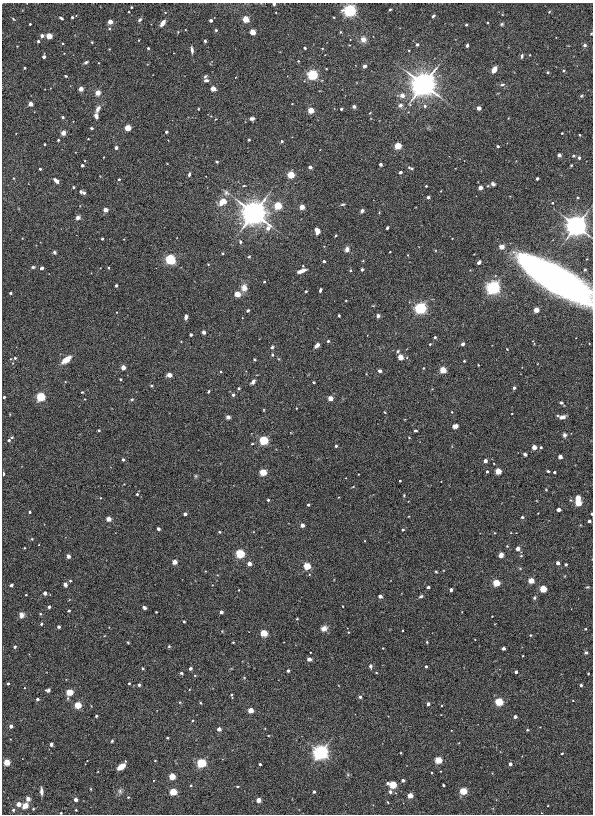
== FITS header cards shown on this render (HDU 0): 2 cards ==
NAXIS1  =                  591
NAXIS2  =                  812

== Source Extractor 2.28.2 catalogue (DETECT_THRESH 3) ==
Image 591 x 812 px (HDU 0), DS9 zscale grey, 1 PNG px = 1 image px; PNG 595 x 816 px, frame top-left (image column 1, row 812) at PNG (2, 3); no overlay
Background 7.43e-04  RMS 0.0093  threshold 0.028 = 3 sigma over >= 5 px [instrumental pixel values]
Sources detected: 376; all 376 listed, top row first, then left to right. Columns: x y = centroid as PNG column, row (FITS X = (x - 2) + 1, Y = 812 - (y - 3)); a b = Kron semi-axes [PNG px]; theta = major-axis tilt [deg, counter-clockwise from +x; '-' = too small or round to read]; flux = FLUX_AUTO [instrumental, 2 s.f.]
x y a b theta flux
274 4 3 3 - 0.82
131 7 3 2 - 0.54
390 9 3 2 - 0.77
350 10 4 4 - 380
549 12 5 3 - 0.57
433 16 4 3 - 1
72 17 3 3 - 0.76
334 17 3 3 - 0.61
61 18 4 3 - 1.1
13 19 4 3 - 0.67
246 19 4 4 - 32
140 20 6 4 45 1
211 20 3 3 - 2.6
110 22 3 3 - 12
163 23 5 3 - 6.2
487 23 3 3 - 0.7
30 24 3 3 - 0.7
502 24 5 5 - 0.91
466 25 3 2 - 0.75
216 30 3 3 - 0.78
252 32 4 4 - 22
340 32 4 3 - 0.6
591 34 4 2 - 0.46
42 36 3 3 - 4.2
49 36 4 4 - 28
363 39 7 7 - 4.2
139 40 3 2 - 0.37
38 41 3 3 - 1.5
205 41 3 3 - 0.92
92 42 3 3 - 0.53
417 44 5 4 - 0.96
349 45 3 2 - 0.38
467 45 4 3 - 1.1
585 45 5 4 - 1.5
148 48 3 3 - 1.1
305 48 3 3 - 0.71
322 48 4 3 - 0.47
192 50 8 4 -82 2.1
522 56 5 4 - 1.3
44 57 3 3 - 3.1
298 61 3 3 - 0.55
86 62 5 3 - 1.3
364 66 4 3 - 2.8
24 68 3 2 - 0.95
494 69 5 4 - 8.4
563 71 4 4 - 0.82
548 72 3 3 - 0.81
312 75 4 4 - 200
66 76 4 3 - 0.59
205 76 5 3 - 0.91
206 80 6 5 - 1.6
418 84 3 2 - 52
423 85 10 10 - 480
502 85 7 5 22 1.4
213 88 4 3 - 15
81 89 4 4 - 2.9
98 93 4 4 - 7.3
402 95 6 6 - 3.4
582 96 6 4 21 0.83
30 104 3 3 - 9.7
400 105 6 6 - 2.2
354 106 4 3 - 1.5
425 106 5 5 - 1.7
479 108 3 3 - 6.9
98 109 9 5 63 3
198 109 3 2 - 0.45
341 109 3 3 - 1.5
311 110 4 3 - 23
370 113 4 3 - 0.48
96 116 6 4 -74 2.4
63 117 4 3 - 1
252 118 5 4 - 1.8
91 128 3 3 - 0.89
128 128 4 4 - 29
166 132 3 3 - 1.9
63 133 5 5 - 2.9
562 133 3 3 - 0.65
579 135 3 2 - 0.66
88 139 3 2 - 0.41
58 140 3 3 - 0.63
249 140 3 2 - 0.64
282 141 3 3 - 1.2
44 144 3 2 - 0.73
398 146 4 4 - 38
498 146 3 3 - 1.4
116 148 4 4 - 1.6
559 155 3 3 - 5.4
573 156 5 3 - 0.7
579 158 4 4 - 1.3
217 162 3 3 - 0.82
380 164 3 3 - 1.7
82 165 3 3 - 1.2
571 165 3 2 - 0.72
310 167 3 3 - 4.6
410 168 8 4 -19 1.2
40 169 3 3 - 1.2
400 172 3 3 - 3.2
189 174 5 3 - 1.2
291 175 4 4 - 44
537 178 3 3 - 2.8
119 179 3 3 - 1.2
56 181 6 4 -40 3.3
493 184 5 4 - 1.4
426 186 3 3 - 0.68
73 187 4 3 - 0.65
480 188 3 3 - 7.7
81 192 5 4 - 0.85
84 193 5 4 - 1.2
226 193 10 6 -32 2.6
428 197 3 3 - 3.1
223 201 5 4 - 26
552 203 3 3 - 0.66
343 204 6 3 6 0.83
278 206 4 4 - 62
302 207 3 3 - 14
105 210 3 3 - 8.4
362 211 4 4 - 1.6
249 213 3 3 - 160
254 213 9 8 - 850
78 217 5 4 - 2.5
576 226 8 7 - 410
387 228 3 3 - 1
317 231 6 4 -83 7.4
336 236 3 2 - 0.57
102 239 3 3 - 1.3
240 242 5 5 - 1.2
501 247 4 3 - 13
347 249 5 4 - 3.2
54 252 5 4 - 1.1
390 252 2 2 - 0.47
223 253 4 2 - 0.52
408 255 4 2 - 0.43
249 257 4 4 - 0.89
170 259 4 4 - 170
324 261 3 3 - 2.5
479 262 4 3 - 2.7
208 264 4 3 - 0.49
33 267 5 4 - 0.96
42 268 4 3 - 3.7
108 268 3 3 - 0.68
362 269 3 3 - 1
351 270 4 4 - 0.75
302 271 9 4 21 4.2
557 280 55 16 -30 510
264 282 3 2 - 0.62
116 285 3 3 - 1.9
493 287 4 4 - 480
577 287 3 3 - 12
244 288 8 7 - 4.8
320 290 4 3 - 1.3
306 291 3 3 - 0.85
10 293 3 3 - 1.4
237 294 4 3 - 26
346 300 3 2 - 0.52
421 308 4 4 - 320
248 310 3 3 - 1.3
536 310 3 3 - 20
339 315 3 2 - 0.71
378 316 4 4 - 1.7
186 317 4 3 - 2.9
204 332 5 4 - 1.5
191 335 3 3 - 1.2
435 337 3 3 - 1.6
328 341 3 3 - 1.7
430 344 3 3 - 0.67
462 344 3 3 - 4.1
317 345 6 4 43 2.7
272 347 5 4 - 1
507 349 3 2 - 0.4
398 351 5 4 - 0.85
272 355 5 4 - 0.82
400 357 4 4 - 18
15 358 3 3 - 1.2
66 359 8 4 38 11
255 359 3 3 - 0.68
464 361 3 3 - 0.66
478 365 3 2 - 0.5
123 367 3 3 - 10
423 368 3 2 - 0.52
443 370 4 4 - 38
380 371 3 3 - 3.9
221 372 4 3 - 0.64
169 375 4 3 - 9.9
120 379 3 2 - 0.82
253 382 7 4 51 1.9
314 382 3 2 - 0.71
151 386 3 3 - 0.68
239 388 4 4 - 0.84
514 388 3 3 - 1.9
208 391 4 3 - 0.67
82 392 3 2 - 0.47
233 395 3 3 - 2.4
4 397 3 3 - 0.78
41 397 4 4 - 110
330 398 3 3 - 13
84 399 3 2 - 0.36
132 399 5 4 - 0.74
561 403 5 4 - 0.86
296 408 3 2 - 0.36
264 410 4 3 - 0.48
384 412 4 3 - 0.47
512 413 3 2 - 0.42
228 417 3 3 - 5.9
562 417 7 4 11 2.8
455 426 5 4 - 2.6
99 430 3 2 - 0.7
415 430 3 3 - 1.2
564 435 5 4 - 2
12 437 4 3 - 0.78
409 438 4 3 - 0.46
9 440 3 3 - 1.3
264 440 4 4 - 120
252 444 4 2 - 0.53
336 446 3 3 - 1.2
534 447 3 3 - 12
541 447 3 3 - 1.1
525 454 4 3 - 1.4
560 457 3 3 - 8.3
123 460 3 3 - 1.7
485 461 3 3 - 4.7
487 471 3 3 - 1.2
498 471 4 4 - 29
548 471 3 3 - 0.82
263 472 4 4 - 46
554 472 3 3 - 1.6
3 473 3 3 - 1.4
358 474 2 2 - 0.32
196 476 5 4 - 0.77
400 481 3 2 - 0.71
353 487 4 3 - 0.51
546 490 3 3 - 0.49
137 494 3 3 - 1
404 495 3 3 - 0.57
578 498 4 3 - 17
268 500 3 3 - 1.2
578 503 4 4 - 29
308 505 3 3 - 1.7
559 510 3 3 - 5
29 512 3 3 - 0.93
185 514 3 3 - 3.1
591 514 3 2 - 1.5
522 517 3 3 - 0.96
108 519 3 3 - 14
589 521 3 3 - 2.9
302 525 3 3 - 6.2
158 529 3 3 - 3.5
403 530 4 3 - 1.2
219 532 4 3 - 0.65
495 533 3 3 - 0.45
32 539 4 3 - 0.61
24 548 2 2 - 0.49
518 548 4 4 - 2.6
240 553 4 4 - 110
501 555 5 4 - 3
68 556 3 3 - 7.1
521 556 4 4 - 0.7
174 562 3 3 - 13
558 563 3 3 - 5.1
249 564 3 3 - 8.8
566 564 3 3 - 1.5
307 566 4 4 - 49
520 568 5 3 - 0.58
205 571 3 2 - 0.43
436 572 4 3 - 0.6
531 580 4 4 - 22
70 581 3 3 - 0.63
496 583 4 4 - 45
11 585 3 3 - 1.6
65 585 4 4 - 2.4
428 587 3 3 - 2.6
587 587 6 4 11 0.67
543 589 4 4 - 39
239 590 3 2 - 0.39
451 590 4 3 - 1.5
45 593 3 3 - 4.4
26 595 3 2 - 0.55
380 596 3 3 - 5
421 596 6 4 32 1.1
534 598 5 4 - 0.93
343 606 3 2 - 0.5
49 607 3 3 - 2.6
144 608 4 3 - 1.8
69 611 4 3 - 0.66
156 612 2 2 - 0.44
221 612 3 3 - 4
21 615 5 4 - 3.9
492 616 2 2 - 0.43
297 619 3 2 - 0.49
184 621 4 3 - 0.57
41 624 3 3 - 1.3
59 627 3 3 - 2.4
324 628 8 6 24 3.4
585 629 3 3 - 0.44
402 631 2 2 - 0.52
348 632 4 3 - 0.5
264 633 4 4 - 46
530 635 4 4 - 0.59
128 642 3 3 - 0.54
233 642 2 2 - 0.6
427 642 3 2 - 0.57
169 646 5 4 - 0.7
15 647 3 3 - 1.6
383 648 2 2 - 0.36
503 648 3 3 - 3.6
586 653 4 4 - 1.2
309 659 3 3 - 6.8
370 666 5 4 - 1.4
426 666 3 3 - 1.3
143 668 3 3 - 0.77
190 668 3 3 - 2.8
288 671 4 3 - 0.92
516 672 3 3 - 2.7
181 673 4 3 - 0.9
376 673 3 2 - 0.49
588 673 3 2 - 0.56
195 675 4 3 - 0.52
244 678 5 3 - 0.5
129 683 3 3 - 0.89
8 684 3 3 - 1
139 685 3 3 - 2.6
581 685 3 3 - 1.1
24 688 3 2 - 0.35
48 690 4 4 - 1.6
69 692 4 4 - 43
231 695 5 3 - 0.94
360 697 3 3 - 1.8
37 699 3 3 - 2.1
180 702 5 4 - 0.61
499 702 4 4 - 69
201 703 4 3 - 0.52
428 704 3 3 - 3
78 705 4 4 - 45
250 710 4 3 - 20
96 716 3 3 - 1.1
515 717 3 3 - 4.1
11 726 3 3 - 4.8
219 729 3 3 - 7.1
527 730 3 3 - 0.79
167 738 3 3 - 1
112 741 3 3 - 0.71
51 744 4 3 - 1.7
321 752 6 6 - 220
401 753 3 2 - 0.44
562 754 4 3 - 0.81
438 760 4 4 - 46
155 761 3 2 - 0.39
7 762 4 4 - 32
201 763 4 4 - 130
260 764 3 3 - 1.4
510 764 3 3 - 3.6
121 767 7 4 35 8.4
431 773 3 2 - 0.61
172 776 4 4 - 38
403 780 3 3 - 3
191 785 4 3 - 0.64
393 785 4 4 - 53
443 785 3 3 - 0.83
237 786 3 2 - 0.67
91 789 4 2 - 0.45
41 791 7 3 -89 2.3
120 791 8 5 -80 1.6
463 791 4 4 - 54
173 792 4 4 - 49
314 792 3 3 - 1.8
390 792 5 4 - 1.5
410 795 4 3 - 19
128 797 4 4 - 0.53
28 799 5 4 - 2.6
76 799 3 3 - 5.4
258 800 3 3 - 11
388 802 4 3 - 0.53
19 804 4 3 - 9.2
25 805 4 4 - 23
13 810 4 3 - 1.5
76 810 3 3 - 0.78
61 813 3 2 - 0.67
At the frame edge (FLAGS 8, measured only in part): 5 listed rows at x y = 274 4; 591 34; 3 473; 591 514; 61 813